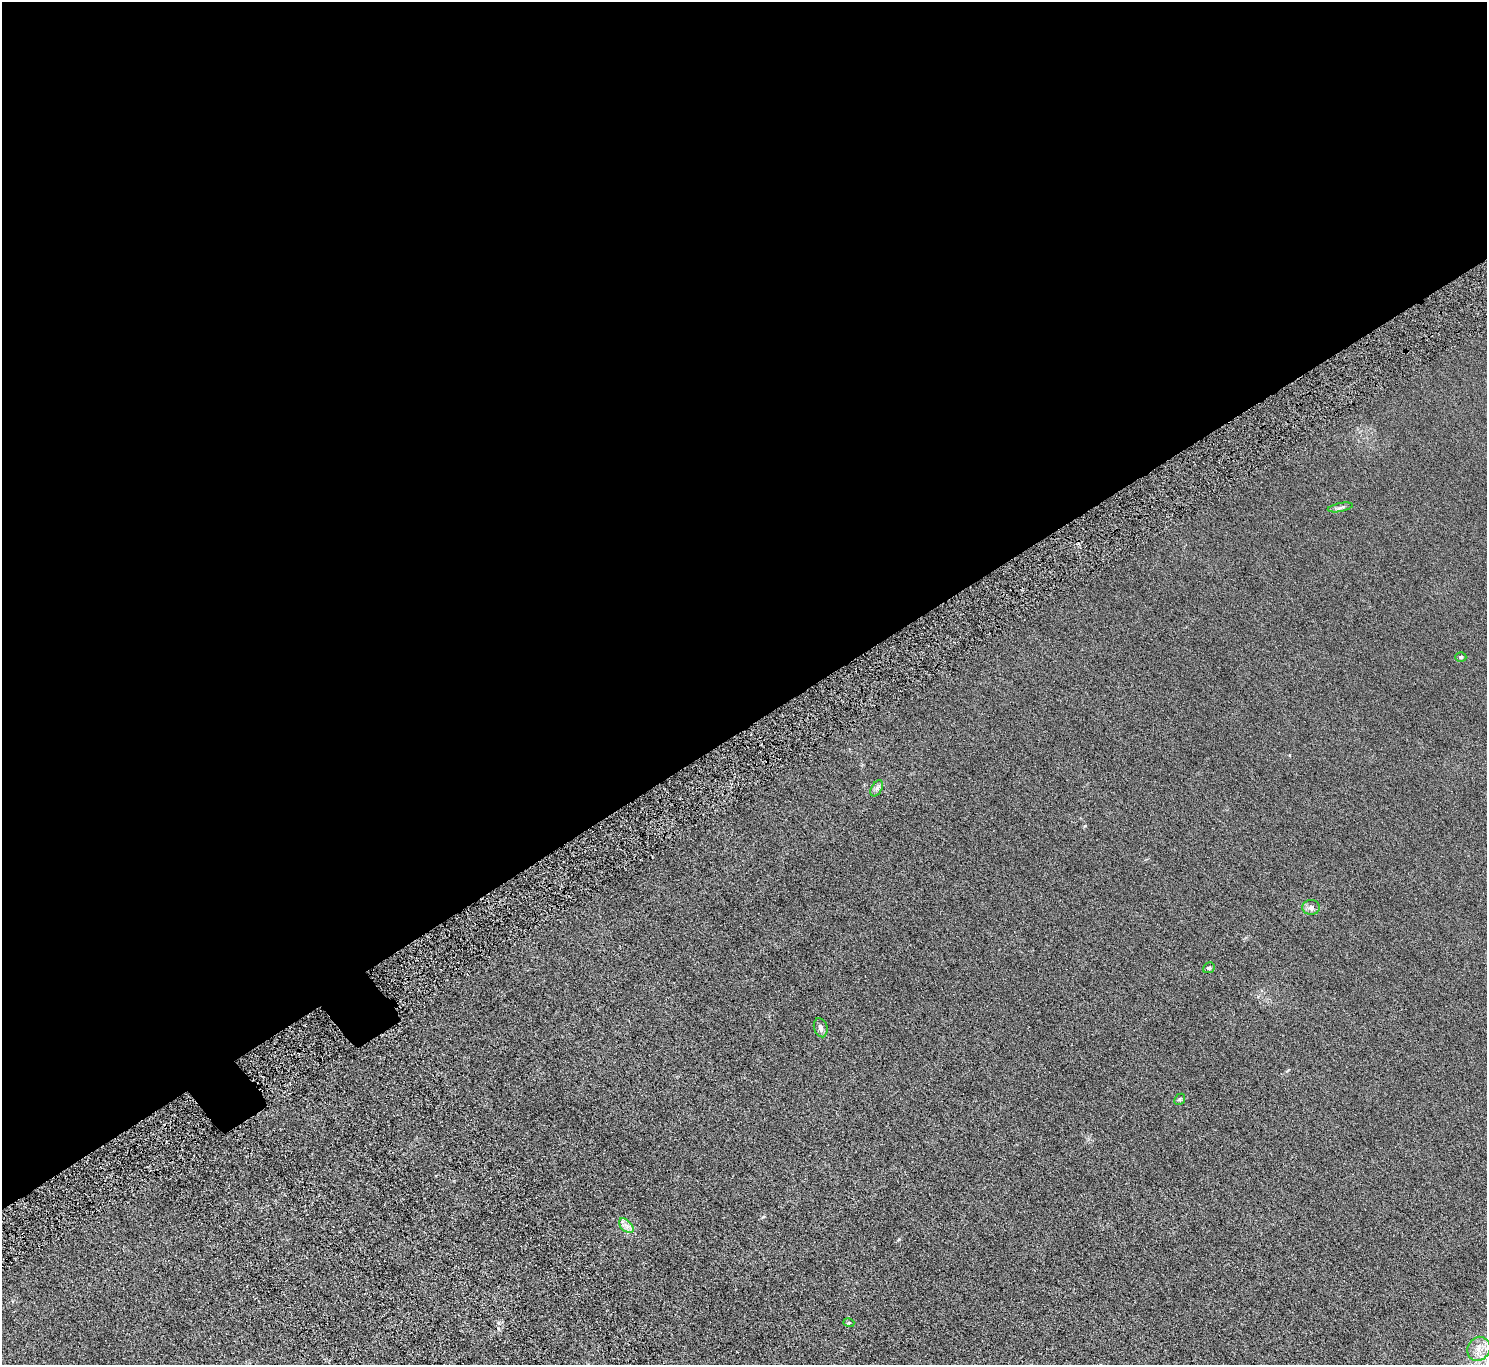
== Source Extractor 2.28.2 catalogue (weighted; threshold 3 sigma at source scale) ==
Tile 2 of 4 x 4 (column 2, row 1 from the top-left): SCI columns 1589-3073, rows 4349-5711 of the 6146 x 6105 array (HDU 1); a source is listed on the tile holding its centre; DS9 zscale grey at full resolution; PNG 1489 x 1367 px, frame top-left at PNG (2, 2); each listed source drawn as its Kron ellipse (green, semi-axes under 4 px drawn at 4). Shown black and unused: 54% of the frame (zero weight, under 4 of 8 exposures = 5% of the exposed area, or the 3 px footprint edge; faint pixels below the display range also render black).
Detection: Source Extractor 2.28.2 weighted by HDU 2 'WHT'; one run over the whole footprint, this tile lists its part. Background 0.0318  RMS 0.0058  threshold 0.0239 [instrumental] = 3 sigma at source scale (4.09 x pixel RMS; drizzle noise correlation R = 1.36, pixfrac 0.8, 0.05/0.05 arcsec/px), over >= 5 px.
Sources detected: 10; all 10 listed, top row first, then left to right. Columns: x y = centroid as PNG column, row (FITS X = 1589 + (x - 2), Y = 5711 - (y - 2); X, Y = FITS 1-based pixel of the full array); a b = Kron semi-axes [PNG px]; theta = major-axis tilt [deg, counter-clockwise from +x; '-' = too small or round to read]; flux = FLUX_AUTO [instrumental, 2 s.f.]
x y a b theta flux
1340 507 13 3 11 1.3
1461 657 5 4 - 0.7
877 788 9 5 60 1.3
1311 907 9 7 -2 2
1209 968 6 5 - 1.1
821 1028 10 6 -73 2
1180 1099 6 4 48 0.69
626 1226 9 5 -45 2.2
849 1323 5 3 - 0.49
1479 1349 12 11 - 5
Unlisted compact peaks at least as high as the median listed source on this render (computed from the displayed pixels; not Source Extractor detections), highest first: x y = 899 1239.